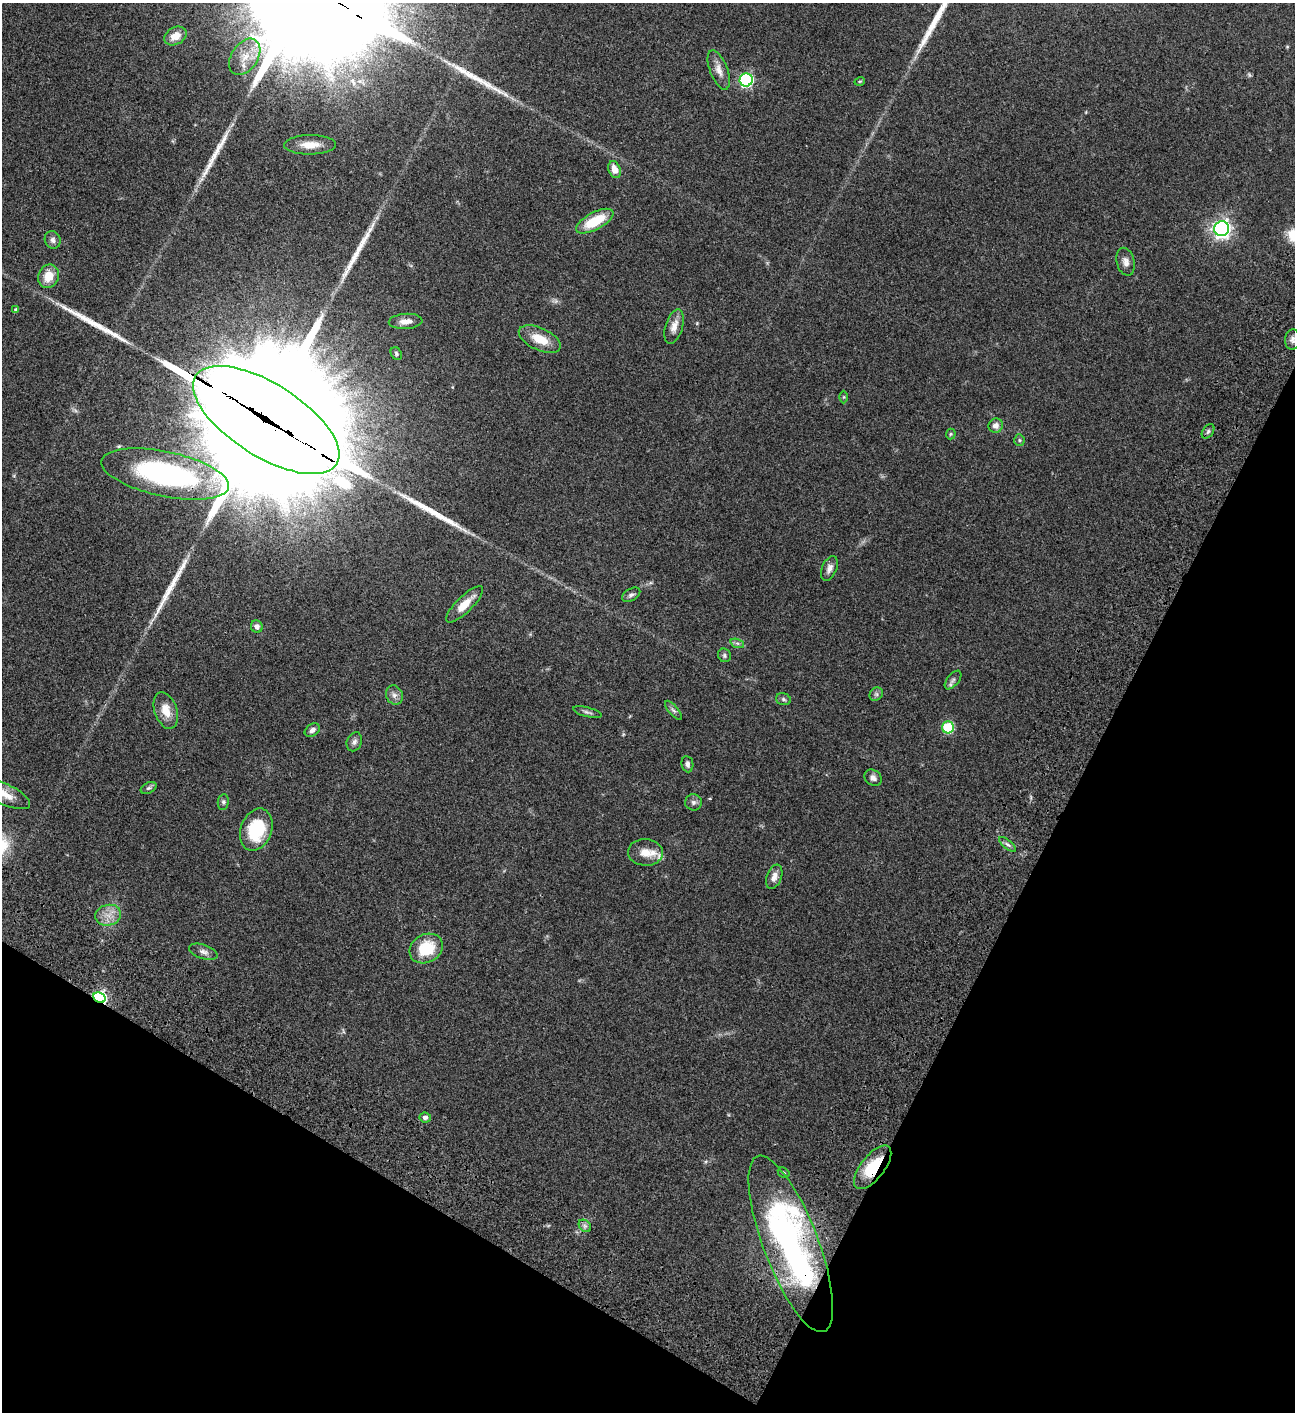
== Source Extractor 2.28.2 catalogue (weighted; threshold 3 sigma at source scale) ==
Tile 15 of 4 x 4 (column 3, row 4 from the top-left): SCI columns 3091-4383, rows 203-1612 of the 6051 x 6048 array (HDU 1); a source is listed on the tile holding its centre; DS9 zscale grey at full resolution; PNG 1297 x 1414 px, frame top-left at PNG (2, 3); each listed source drawn as its Kron ellipse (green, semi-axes under 4 px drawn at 4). Shown black and unused: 26% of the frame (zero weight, under 3 of 4 exposures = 13% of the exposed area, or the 3 px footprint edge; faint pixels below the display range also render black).
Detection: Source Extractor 2.28.2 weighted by HDU 2 'WHT'; one run over the whole footprint, this tile lists its part. Background 0.0654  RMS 0.0058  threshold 0.0262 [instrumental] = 3 sigma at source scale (4.5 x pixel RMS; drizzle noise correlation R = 1.50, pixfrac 1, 0.05/0.05 arcsec/px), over >= 5 px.
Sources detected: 70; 2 too faint to see at this stretch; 7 long thin detections or spike segments (spike, bleed or trail) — neither listed nor drawn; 1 inside a brighter listed object's ellipse — not listed separately; the other 60 listed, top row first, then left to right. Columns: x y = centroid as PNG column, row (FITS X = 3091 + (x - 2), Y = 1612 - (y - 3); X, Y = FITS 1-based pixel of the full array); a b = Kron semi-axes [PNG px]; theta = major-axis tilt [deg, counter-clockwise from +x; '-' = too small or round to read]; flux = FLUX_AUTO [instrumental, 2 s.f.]
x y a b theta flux
176 36 12 8 29 5.5
245 57 20 13 56 9.3
719 70 21 9 -69 4.8
746 80 6 6 - 88
860 81 5 3 - 0.52
310 145 26 9 1 8.8
615 169 9 6 -70 4.7
595 221 21 8 28 18
1222 229 7 7 - 240
53 240 9 8 - 2.2
1126 262 14 9 -75 3.3
48 276 12 10 67 9.1
16 310 4 4 - 1.3
406 321 17 7 4 4.3
674 326 18 8 73 4.9
540 339 22 11 -25 11
1292 340 10 7 87 2.1
396 353 7 5 -61 0.94
844 397 6 4 90 0.68
266 420 83 36 -32 38000
996 426 7 7 - 3
1208 431 8 5 54 1.2
951 434 5 5 - 0.71
1019 440 5 5 - 0.92
165 474 65 22 -12 110
829 568 13 7 67 2.9
631 595 10 6 31 1.6
465 604 25 8 44 8.4
257 627 6 6 - 2.4
737 643 7 4 -18 1.2
724 655 7 6 - 1.1
953 680 11 6 50 1.8
876 694 7 6 - 1.4
394 695 10 8 -64 2.7
783 699 7 5 -17 1.2
673 710 12 4 -49 1.6
166 711 19 11 -71 7.9
587 712 15 4 -15 1.7
948 727 6 6 - 37
312 730 8 6 35 2.3
354 742 10 7 67 2
687 764 8 6 -81 1.8
873 778 9 7 -37 2.3
149 788 8 5 26 1.2
4 794 28 10 -25 8.5
223 802 8 5 82 1.2
693 802 8 8 - 1.9
256 830 22 15 70 28
1007 844 10 4 -39 1.6
645 852 17 13 -4 7.6
774 877 12 7 69 3.7
108 915 13 10 15 5.7
426 948 17 14 29 19
203 952 15 7 -19 2.7
99 998 6 5 - 120
425 1117 6 5 - 1.7
873 1167 26 12 52 21
784 1173 6 5 - 0.9
585 1226 7 5 -45 1.5
791 1244 94 27 -69 200
Overlapping masked pixels (flux is a lower limit): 4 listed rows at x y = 266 420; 99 998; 873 1167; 791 1244
Isophote crosses this tile's border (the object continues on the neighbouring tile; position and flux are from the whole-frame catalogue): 1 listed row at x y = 4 794